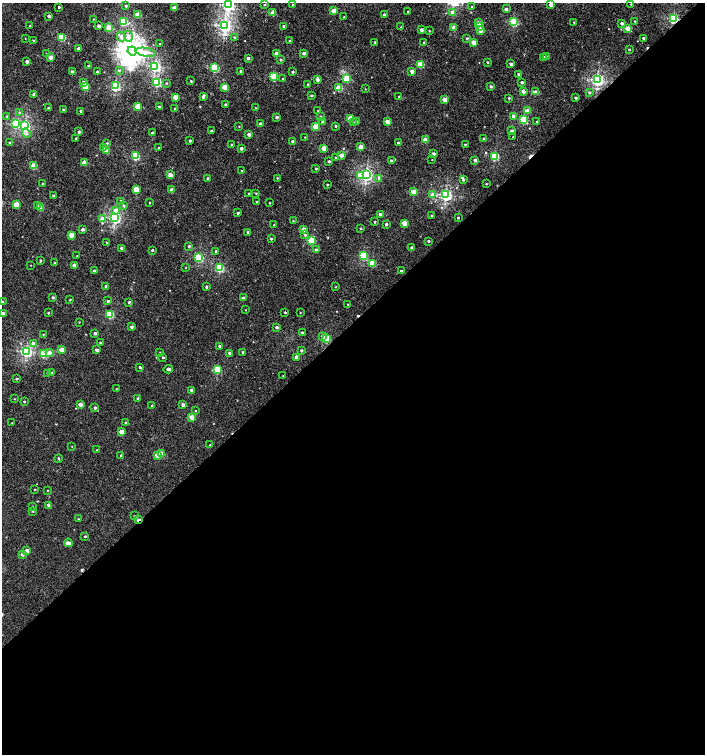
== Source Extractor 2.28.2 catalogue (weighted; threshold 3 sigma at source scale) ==
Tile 15 of 4 x 4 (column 3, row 4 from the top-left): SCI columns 3025-4430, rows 47-1549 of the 6018 x 6060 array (HDU 1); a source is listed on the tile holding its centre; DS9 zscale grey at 2 x 2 block average (1 PNG px = mean of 2 x 2 image px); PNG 707 x 756 px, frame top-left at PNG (2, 3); each listed source drawn as its Kron ellipse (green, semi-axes under 4 px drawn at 4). Shown black and unused: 58% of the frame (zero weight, under 3 of 5 exposures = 2% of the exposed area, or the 3 px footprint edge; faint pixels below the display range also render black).
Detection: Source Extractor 2.28.2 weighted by HDU 2 'WHT'; one run over the whole footprint, this tile lists its part. Background 0.00107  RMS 0.0022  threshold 0.0101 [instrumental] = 3 sigma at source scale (4.5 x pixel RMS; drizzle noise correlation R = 1.50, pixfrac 1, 0.0396/0.0396 arcsec/px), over >= 5 px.
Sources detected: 321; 2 inside a brighter object's white glare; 4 cosmic-ray / hot-pixel residue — neither listed nor drawn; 1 inside a brighter listed object's ellipse — not listed separately; the other 314 listed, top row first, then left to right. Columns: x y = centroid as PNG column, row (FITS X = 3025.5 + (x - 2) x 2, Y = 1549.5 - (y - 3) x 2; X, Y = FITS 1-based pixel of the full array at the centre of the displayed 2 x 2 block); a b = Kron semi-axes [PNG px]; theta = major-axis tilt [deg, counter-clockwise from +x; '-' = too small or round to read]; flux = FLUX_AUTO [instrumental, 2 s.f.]
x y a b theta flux
631 4 2 2 - 0.24
229 5 3 3 - 79
265 5 2 2 - 0.54
293 5 2 2 - 0.56
551 5 2 2 - 3.3
126 6 3 3 - 0.71
472 6 2 2 - 0.36
59 7 2 2 - 0.56
174 8 2 2 - 3.5
506 9 3 2 - 1.2
334 11 3 2 - 7.4
408 12 2 2 - 0.41
452 12 3 3 - 1.8
273 13 3 2 - 6.3
138 14 3 2 - 9.5
384 14 3 2 - 1.1
49 16 2 2 - 1.4
344 17 2 2 - 0.34
673 18 3 3 - 61
93 19 2 2 - 0.21
635 21 2 2 - 0.46
123 22 3 3 - 28
514 22 3 3 - 32
574 22 2 2 - 0.4
479 23 3 2 - 6.8
622 23 2 2 - 1.5
225 25 3 3 - 130
30 26 2 2 - 0.23
99 26 2 2 - 2.5
284 26 2 2 - 0.81
401 27 2 2 - 0.29
480 27 3 3 - 1.3
109 28 3 3 - 12
454 28 3 2 - 6.9
628 28 3 2 - 7.7
421 30 2 2 - 2.1
481 30 2 2 - 4.3
429 31 2 2 - 0.31
128 36 6 4 -72 1.8
62 37 3 3 - 22
121 37 5 4 - 1.5
25 38 2 2 - 0.18
234 38 3 2 - 0.62
467 38 4 2 - 0.57
643 38 2 2 - 0.6
33 40 2 2 - 0.29
290 41 2 2 - 0.41
375 42 2 2 - 0.53
424 42 2 2 - 0.63
474 42 2 2 - 6
160 44 2 2 - 0.33
78 49 2 2 - 2.4
629 49 2 2 - 0.38
132 51 4 4 - 340
146 52 10 4 -9 2.6
46 53 2 2 - 0.27
304 53 3 2 - 1.5
277 54 3 2 - 3.8
546 56 2 2 - 0.28
51 57 2 2 - 4.1
544 57 3 2 - 1.7
248 58 2 2 - 1.6
281 60 2 2 - 0.73
27 61 2 2 - 2.1
487 62 2 2 - 0.65
421 64 3 3 - 16
511 64 2 2 - 2.1
88 66 2 2 - 0.42
155 66 3 3 - 85
214 68 3 3 - 34
119 70 3 3 - 0.5
72 71 3 2 - 0.97
241 71 2 2 - 1.4
412 71 2 2 - 3.3
97 72 2 2 - 0.96
293 72 2 2 - 0.96
518 74 2 2 - 0.73
274 76 3 3 - 20
283 79 2 2 - 0.41
347 79 3 3 - 19
317 80 2 2 - 2.2
597 80 3 3 - 110
191 81 2 2 - 0.45
83 82 4 3 - 0.76
157 82 3 3 - 34
522 82 2 2 - 1.7
167 83 3 3 - 0.36
308 84 2 2 - 0.3
115 86 3 3 - 51
491 86 2 2 - 1.1
85 87 3 3 - 17
225 87 3 3 - 11
339 88 3 3 - 14
366 89 3 2 - 0.21
523 91 2 2 - 3.5
536 92 3 2 - 4.7
589 93 3 3 - 0.9
34 94 2 2 - 1.5
312 95 2 2 - 0.65
203 96 4 2 - 1.3
399 96 2 2 - 0.42
175 97 3 2 - 6
509 98 2 2 - 0.56
576 98 2 2 - 1
445 100 3 2 - 5.7
225 105 2 2 - 0.94
138 106 3 2 - 8.9
159 107 2 2 - 0.74
48 108 2 2 - 1.1
174 108 2 2 - 0.32
256 108 2 2 - 0.29
63 110 2 2 - 0.99
318 110 2 2 - 0.2
81 111 2 2 - 0.94
527 111 3 2 - 5.6
19 112 3 2 - 0.32
514 116 3 2 - 2.9
7 117 3 3 - 0.87
277 117 2 2 - 1.3
321 117 3 2 - 0.8
351 118 3 3 - 9.4
524 120 3 3 - 29
356 121 3 2 - 0.69
537 121 2 2 - 0.18
323 122 3 2 - 1.3
353 122 3 2 - 0.37
388 122 3 2 - 7.4
15 123 3 3 - 37
260 124 2 2 - 1.7
25 126 4 3 - 81
239 126 2 2 - 0.22
336 126 2 2 - 0.69
316 127 3 3 - 14
212 131 2 2 - 0.91
512 131 2 2 - 2.4
79 132 2 2 - 0.87
26 133 5 4 - 1.2
152 133 2 2 - 1.4
249 134 2 2 - 1.9
305 137 2 2 - 0.31
513 137 2 2 - 0.27
76 138 2 2 - 0.45
484 139 2 2 - 0.99
425 140 3 2 - 8.8
190 141 2 2 - 1.1
293 141 2 2 - 1.8
10 142 2 2 - 0.5
107 143 2 2 - 0.51
398 143 2 2 - 0.98
465 144 2 2 - 0.45
231 145 2 2 - 0.67
104 147 3 2 - 2.5
361 147 2 2 - 7.1
159 148 2 2 - 0.41
241 148 2 2 - 1.6
324 148 3 2 - 7.4
107 151 3 2 - 6.5
434 154 2 2 - 1.7
341 155 2 2 - 4.2
135 156 3 3 - 32
494 156 3 3 - 37
335 157 2 2 - 0.37
432 160 2 2 - 0.22
475 160 2 2 - 2.3
329 161 2 2 - 0.93
391 161 2 2 - 1.3
84 163 3 2 - 7.4
34 166 3 3 - 11
316 169 3 2 - 0.52
242 171 2 2 - 0.56
366 174 3 3 - 100
170 175 2 2 - 3.7
361 175 3 3 - 12
208 178 2 2 - 1.3
277 178 2 2 - 0.28
379 178 3 3 - 2
463 180 3 2 - 0.94
43 184 2 2 - 0.63
486 184 2 2 - 0.29
327 185 2 2 - 0.54
136 189 3 3 - 10
172 190 2 2 - 3.5
414 192 3 3 - 13
256 193 3 3 - 0.38
249 194 3 2 - 0.56
432 195 3 3 - 2.9
446 195 3 3 - 96
54 196 3 2 - 1
121 201 3 3 - 0.58
257 202 2 2 - 0.35
149 203 2 2 - 0.29
270 203 2 2 - 0.36
16 204 3 2 - 8.8
37 205 3 3 - 0.8
123 206 3 3 - 0.87
41 208 3 2 - 8.2
115 210 3 3 - 3.3
238 213 2 2 - 0.78
380 214 2 2 - 2.1
432 215 3 2 - 0.39
115 217 3 3 - 86
458 218 2 2 - 0.52
102 219 3 3 - 6.3
293 221 3 3 - 0.36
375 222 2 2 - 0.55
404 223 3 2 - 7.4
386 224 2 2 - 1.2
274 225 2 2 - 0.31
361 228 2 2 - 0.67
82 229 2 2 - 1.8
304 229 2 2 - 3.8
248 232 3 2 - 1.2
71 235 3 2 - 6.5
305 235 3 3 - 0.68
271 239 2 2 - 0.69
311 240 3 3 - 20
429 241 2 2 - 0.78
107 243 2 2 - 0.46
189 246 3 2 - 0.79
122 248 2 2 - 1.7
412 248 2 2 - 1.7
152 250 2 2 - 0.73
316 250 2 2 - 1.2
216 251 3 2 - 0.6
77 256 2 2 - 0.17
363 256 3 3 - 27
199 257 3 3 - 40
40 260 3 3 - 0.75
54 263 2 2 - 0.36
372 263 3 3 - 15
31 265 2 2 - 0.16
74 265 2 2 - 4.1
186 267 2 2 - 0.19
219 268 3 3 - 37
94 271 2 2 - 1.4
401 271 2 2 - 0.79
106 287 2 2 - 1.8
206 287 2 2 - 1.1
336 287 2 2 - 0.23
53 297 2 2 - 1.1
243 298 2 2 - 0.9
70 300 2 2 - 0.4
108 301 3 2 - 0.9
3 302 2 2 - 0.36
129 302 2 2 - 0.87
348 304 2 2 - 0.18
246 310 2 2 - 0.22
3 313 2 2 - 1.7
48 313 2 2 - 0.46
285 313 2 2 - 0.45
300 313 2 2 - 0.25
110 314 3 3 - 28
79 322 2 2 - 0.23
131 327 2 2 - 1.5
277 327 2 2 - 1.3
302 332 2 2 - 0.61
95 333 2 2 - 1.5
43 334 2 2 - 0.35
323 336 3 3 - 1.7
326 339 3 3 - 29
33 343 3 3 - 1.4
100 343 3 2 - 0.46
220 346 3 2 - 1.2
62 350 3 2 - 7.5
97 350 2 2 - 2.3
301 350 2 2 - 0.84
26 351 3 3 - 81
243 352 2 2 - 0.65
49 353 3 3 - 3.5
160 353 2 2 - 0.29
230 353 2 2 - 1.3
43 354 3 3 - 16
163 357 2 2 - 0.64
297 357 2 2 - 4.5
140 367 2 2 - 0.82
168 369 4 2 - 1.2
217 370 3 3 - 22
48 373 3 2 - 1.3
51 373 3 2 - 0.62
283 376 2 2 - 0.22
17 379 2 2 - 0.64
117 389 2 2 - 0.22
191 390 2 2 - 2
138 398 2 2 - 0.9
14 399 2 2 - 0.26
24 402 2 2 - 0.6
80 404 2 2 - 3.7
183 405 2 2 - 2.3
152 406 2 2 - 0.46
95 408 2 2 - 1.1
195 411 2 2 - 0.37
192 417 3 2 - 6.9
12 423 2 2 - 0.22
125 423 2 2 - 0.37
121 432 3 2 - 7.3
210 445 2 2 - 0.37
72 446 2 2 - 0.2
97 450 2 2 - 0.39
162 454 3 2 - 7.7
121 455 2 2 - 0.72
157 455 3 2 - 5.6
59 459 4 2 - 0.41
35 489 2 2 - 0.41
47 490 2 2 - 0.3
49 505 2 2 - 3
32 506 2 2 - 0.24
33 511 2 2 - 0.43
134 516 2 2 - 0.32
78 519 2 2 - 0.37
138 520 4 2 - 2.1
85 536 2 2 - 0.78
68 543 4 2 - 4.5
27 551 2 2 - 4.4
22 554 2 2 - 2.8
Overlapping masked pixels (flux is a lower limit): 2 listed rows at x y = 673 18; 138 520
Isophote crosses this tile's border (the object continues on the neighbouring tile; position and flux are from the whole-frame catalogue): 2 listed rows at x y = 229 5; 3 313